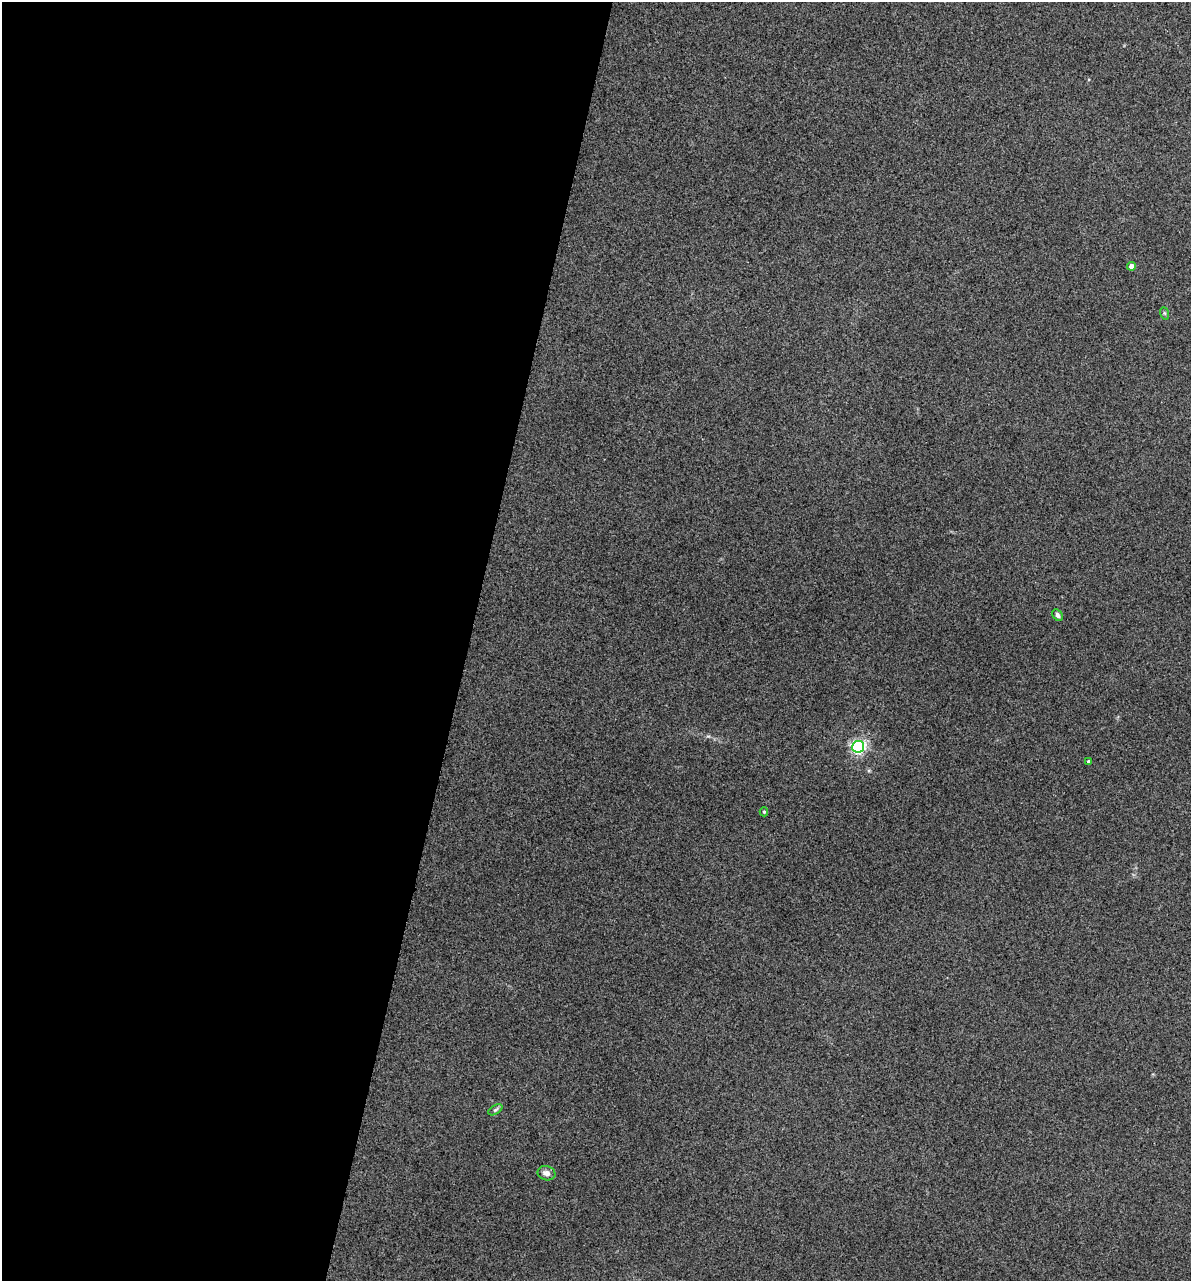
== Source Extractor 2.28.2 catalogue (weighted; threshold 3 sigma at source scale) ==
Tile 5 of 4 x 4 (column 1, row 2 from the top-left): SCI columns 243-1431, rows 2952-4230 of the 5355 x 5901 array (HDU 1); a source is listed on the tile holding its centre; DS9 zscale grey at full resolution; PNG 1193 x 1283 px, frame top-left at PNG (2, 2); each listed source drawn as its Kron ellipse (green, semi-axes under 4 px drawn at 4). Shown black and unused: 39% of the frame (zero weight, under 3 of 5 exposures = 17% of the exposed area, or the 3 px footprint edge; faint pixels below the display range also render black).
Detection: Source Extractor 2.28.2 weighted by HDU 2 'WHT'; one run over the whole footprint, this tile lists its part. Background 0.171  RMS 0.0086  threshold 0.0389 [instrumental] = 3 sigma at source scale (4.5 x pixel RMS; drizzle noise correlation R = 1.50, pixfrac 1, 0.05/0.05 arcsec/px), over >= 5 px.
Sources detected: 8; all 8 listed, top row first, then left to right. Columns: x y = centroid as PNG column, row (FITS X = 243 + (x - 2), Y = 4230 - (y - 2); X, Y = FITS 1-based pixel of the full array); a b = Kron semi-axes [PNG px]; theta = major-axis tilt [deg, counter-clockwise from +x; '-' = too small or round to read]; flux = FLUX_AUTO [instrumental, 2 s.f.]
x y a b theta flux
1131 266 4 4 - 6.8
1164 313 6 4 -71 1.1
1058 615 6 4 -58 2.4
858 747 6 6 - 210
1088 761 3 3 - 1.1
764 812 4 4 - 1
495 1110 8 4 31 1.6
546 1173 9 7 -20 4.1